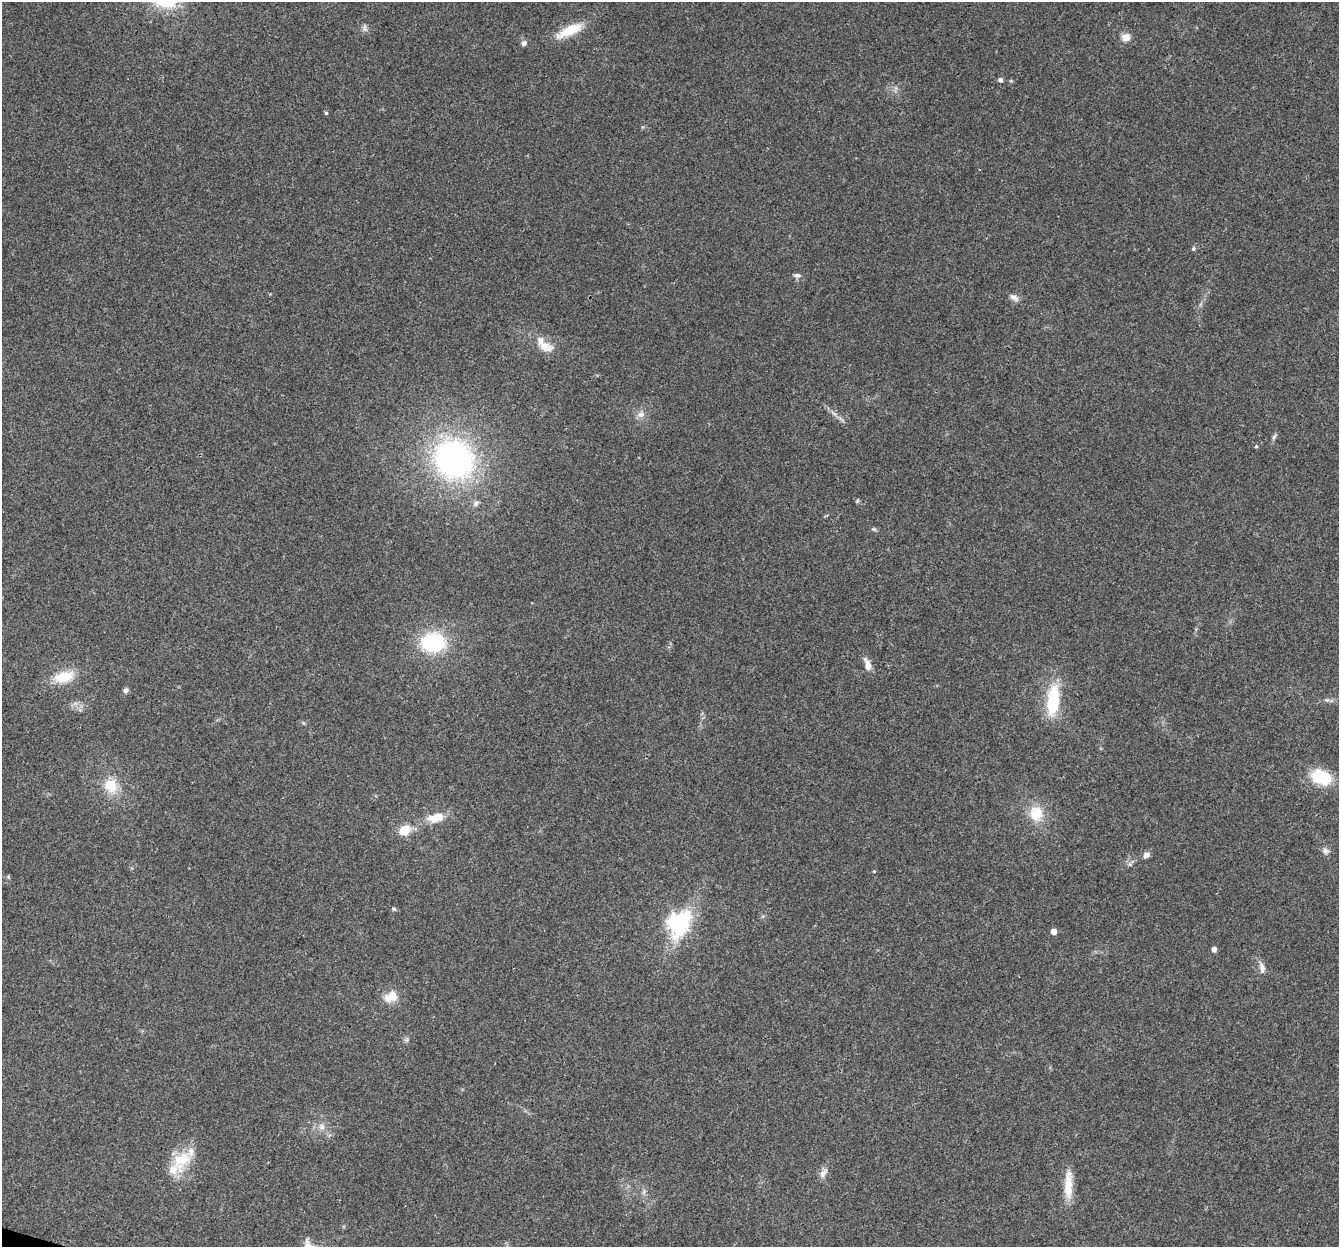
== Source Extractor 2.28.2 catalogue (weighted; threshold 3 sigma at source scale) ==
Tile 7 of 4 x 4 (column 3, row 2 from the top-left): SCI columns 2703-4039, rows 2825-4069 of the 5395 x 5585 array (HDU 1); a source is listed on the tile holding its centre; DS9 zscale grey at full resolution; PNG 1341 x 1249 px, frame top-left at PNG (2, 2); no overlay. Shown black and unused: <1% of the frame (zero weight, under 3 of 4 exposures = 5% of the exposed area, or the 3 px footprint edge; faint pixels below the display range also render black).
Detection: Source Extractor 2.28.2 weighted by HDU 2 'WHT'; one run over the whole footprint, this tile lists its part. Background 0.0648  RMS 0.0041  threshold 0.0185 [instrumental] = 3 sigma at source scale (4.5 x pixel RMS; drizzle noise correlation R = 1.50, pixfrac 1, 0.0396/0.0396 arcsec/px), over >= 5 px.
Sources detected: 45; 3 inside a brighter listed object's ellipse — not listed separately; the other 42 listed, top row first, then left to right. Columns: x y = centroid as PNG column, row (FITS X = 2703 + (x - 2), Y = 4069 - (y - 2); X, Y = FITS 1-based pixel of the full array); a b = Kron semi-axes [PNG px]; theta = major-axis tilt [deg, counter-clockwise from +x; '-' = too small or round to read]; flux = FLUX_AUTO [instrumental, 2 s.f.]
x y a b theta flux
364 28 10 5 -86 1.2
569 31 34 11 25 11
1126 37 11 9 17 3.3
524 43 6 5 - 1.5
1000 80 6 5 - 0.93
326 113 5 4 - 0.49
1193 249 6 5 - 0.69
797 275 10 6 -3 1.3
1014 297 14 7 -33 1.9
545 346 21 13 -20 5.8
641 415 10 8 28 2.2
1274 437 9 4 54 0.88
1256 446 5 4 - 0.44
454 459 40 35 -45 110
857 501 5 4 - 0.5
476 503 9 7 46 1.4
874 529 7 5 -19 0.67
433 642 23 18 -1 32
868 665 14 7 -73 3.7
64 677 27 14 15 9.9
125 690 7 5 27 1.2
1053 701 42 14 85 20
1321 777 20 13 -22 20
111 785 15 12 -67 10
1036 814 19 17 -84 10
435 818 23 11 13 7.3
404 830 12 9 38 8.3
1325 851 9 8 - 1.7
1147 855 7 6 - 2
874 871 4 4 - 0.39
394 909 5 5 - 0.59
677 923 9 8 - 170
1054 931 4 4 - 3.5
1214 949 5 4 - 2
1262 968 18 6 -79 2.2
393 996 16 12 -83 4.7
407 1040 7 4 -72 0.77
321 1126 10 8 -65 2.4
182 1159 30 19 27 14
823 1173 14 7 55 2.4
1068 1185 38 10 88 8.4
644 1192 7 4 72 0.9